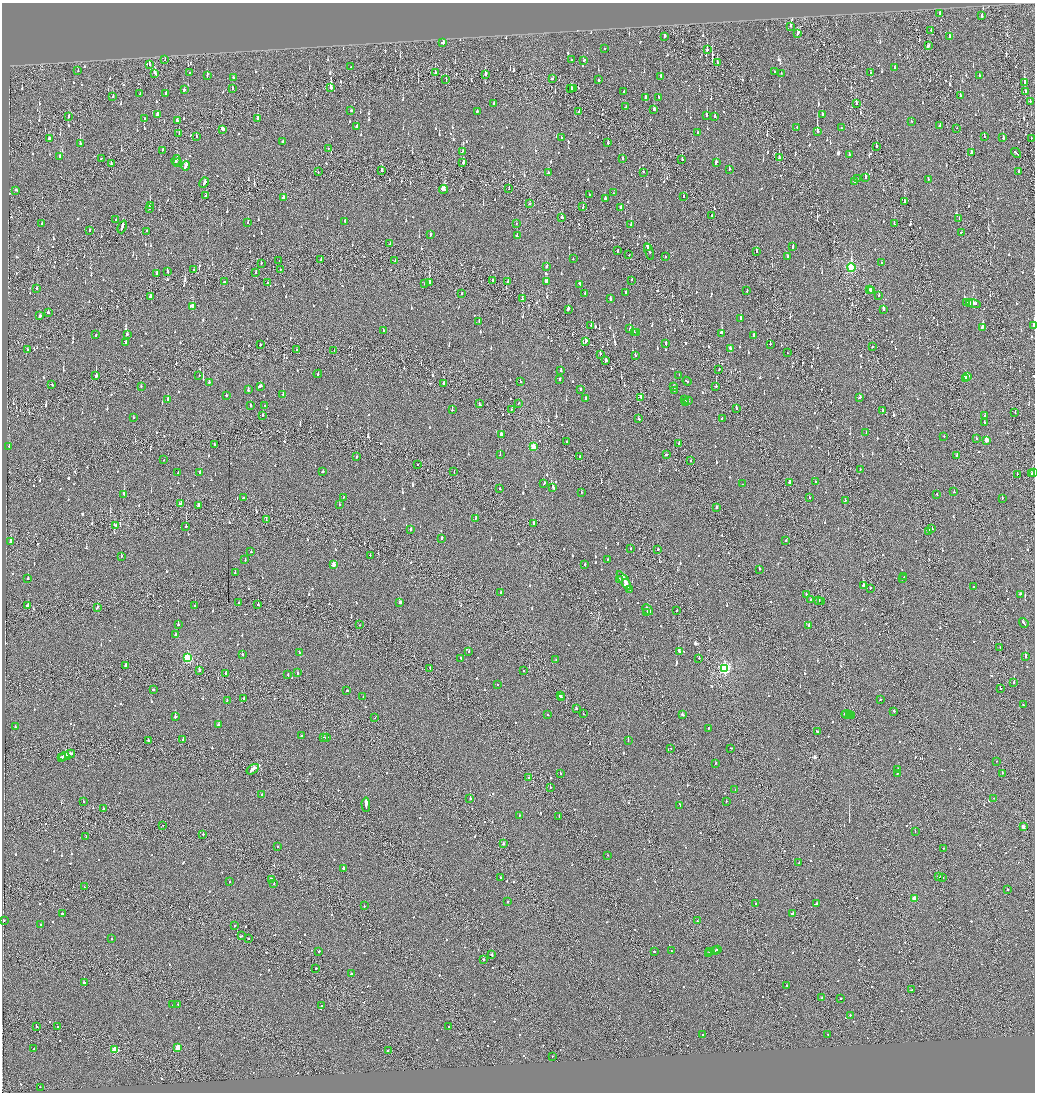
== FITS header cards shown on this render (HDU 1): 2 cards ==
NAXIS1  =                 2065
NAXIS2  =                 2180

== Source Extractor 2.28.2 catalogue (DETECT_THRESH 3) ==
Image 2065 x 2180 px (HDU 1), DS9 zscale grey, zoomed out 1/2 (1 PNG px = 2 x 2 image px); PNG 1037 x 1094 px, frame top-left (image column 1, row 2179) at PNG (2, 3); each listed source drawn as its Kron ellipse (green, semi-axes under 4 px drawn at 4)
Background -0.109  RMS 0.063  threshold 0.19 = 3 sigma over >= 5 px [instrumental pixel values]
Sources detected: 1532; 71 cannot appear on this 1/2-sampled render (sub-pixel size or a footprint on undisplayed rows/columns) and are neither listed nor drawn; of the other 1461, the 500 brightest by FLUX_AUTO listed and drawn (961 fainter detections omitted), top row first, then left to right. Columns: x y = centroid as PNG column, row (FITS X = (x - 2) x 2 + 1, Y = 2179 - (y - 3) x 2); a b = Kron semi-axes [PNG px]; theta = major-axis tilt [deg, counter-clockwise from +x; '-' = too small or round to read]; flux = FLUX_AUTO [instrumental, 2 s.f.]
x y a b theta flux
940 13 3 2 - 160
982 16 3 2 - 170
790 26 2 2 - 110
931 30 2 2 - 59
798 33 4 2 - 94
664 36 2 2 - 71
949 36 2 2 - 59
443 43 3 3 - 170
929 46 2 2 - 82
604 49 2 2 - 75
707 50 3 2 - 76
165 59 2 2 - 66
571 60 3 2 - 91
584 60 2 2 - 86
717 62 2 2 - 92
149 65 3 2 - 90
351 67 2 2 - 70
894 68 3 2 - 68
78 71 2 2 - 130
775 72 2 2 - 63
155 73 4 2 - 110
190 73 2 2 - 83
435 73 2 2 - 300
781 73 2 2 - 94
871 73 2 2 - 63
485 74 2 2 - 310
207 75 4 2 - 230
979 75 2 2 - 94
661 76 3 2 - 66
233 77 2 2 - 65
552 79 2 2 - 130
446 80 2 1 - 100
598 80 2 2 - 430
1024 83 2 2 - 590
331 87 3 2 - 420
570 88 3 2 - 240
232 89 2 2 - 310
573 89 2 2 - 130
184 90 2 2 - 140
624 91 2 2 - 130
1025 91 2 2 - 87
140 93 3 2 - 330
166 93 3 2 - 62
113 96 2 2 - 140
960 96 2 1 - 260
659 97 3 2 - 150
645 98 3 2 - 120
1030 101 3 2 - 100
494 104 2 2 - 110
856 104 2 2 - 98
626 107 2 1 - 89
351 110 2 2 - 68
654 110 3 2 - 93
477 111 2 2 - 270
579 111 2 2 - 120
822 114 2 2 - 85
158 115 4 2 - 370
69 116 2 2 - 79
706 116 3 2 - 150
715 116 2 2 - 180
257 118 3 2 - 220
144 119 2 2 - 100
178 121 3 2 - 100
911 121 2 2 - 61
357 126 3 2 - 140
940 126 2 2 - 87
797 127 2 2 - 66
841 128 2 2 - 77
957 128 2 1 - 250
222 129 4 2 - 120
698 132 2 2 - 64
817 132 3 2 - 2800
179 133 2 1 - 110
196 137 2 2 - 62
561 137 2 2 - 80
984 137 2 2 - 68
1003 138 2 2 - 840
1031 138 2 2 - 160
49 139 3 2 - 69
283 142 2 2 - 130
608 143 2 2 - 130
80 144 2 2 - 240
876 146 2 2 - 310
328 148 2 2 - 67
162 150 2 1 - 78
462 152 3 2 - 140
971 153 3 2 - 200
1016 153 6 2 -41 170
849 155 2 2 - 380
60 156 2 2 - 75
101 158 3 2 - 82
623 158 2 2 - 67
779 158 2 1 - 340
682 159 2 2 - 150
176 160 5 2 - 250
463 162 3 2 - 770
716 162 2 2 - 110
178 163 2 2 - 73
111 164 2 2 - 63
186 166 4 2 - 220
729 169 2 2 - 93
382 170 2 2 - 290
318 172 2 1 - 61
644 172 2 2 - 73
1018 172 2 1 - 130
548 173 2 2 - 61
866 177 3 2 - 230
857 178 2 2 - 100
928 179 2 2 - 74
854 181 2 2 - 87
204 183 5 2 - 230
444 189 4 2 - 300
509 189 2 2 - 260
16 190 3 2 - 83
613 193 2 2 - 68
589 194 2 2 - 120
206 196 2 1 - 320
683 196 2 2 - 59
283 198 3 2 - 100
605 199 2 2 - 72
904 202 3 2 - 250
530 204 2 1 - 200
150 206 3 2 - 210
583 207 3 1 - 140
621 207 2 2 - 69
149 208 2 2 - 260
711 216 2 1 - 70
562 217 3 2 - 95
959 218 2 2 - 81
116 220 2 2 - 150
345 221 2 2 - 140
248 222 2 2 - 210
42 223 2 2 - 140
516 223 2 2 - 91
894 224 2 2 - 90
631 225 3 2 - 180
122 227 7 2 68 270
89 230 2 2 - 70
147 231 2 2 - 130
961 232 2 1 - 150
430 235 2 2 - 110
517 236 2 2 - 92
390 244 2 2 - 130
793 246 3 2 - 88
647 247 3 1 - 100
618 251 2 2 - 98
649 251 9 2 -72 350
756 251 3 2 - 110
629 255 2 1 - 69
787 256 2 2 - 68
666 257 2 2 - 100
573 259 2 2 - 59
279 260 2 1 - 84
321 260 2 2 - 92
395 260 2 2 - 270
882 262 2 2 - 58
261 263 2 1 - 60
547 266 3 2 - 86
851 268 4 3 - 1200
280 269 2 1 - 90
194 270 3 2 - 120
167 272 3 2 - 110
256 272 2 2 - 130
157 273 2 2 - 79
493 280 2 1 - 69
632 280 2 2 - 85
546 281 3 3 - 120
225 282 4 2 - 160
268 282 2 2 - 60
508 282 2 2 - 91
429 283 3 2 - 310
425 284 2 1 - 220
580 284 3 2 - 210
37 289 2 2 - 71
747 290 3 2 - 180
869 290 3 2 - 80
872 291 3 2 - 150
626 292 2 2 - 93
585 293 2 2 - 100
462 294 2 2 - 58
879 295 2 2 - 82
150 297 3 2 - 88
522 298 3 1 - 200
610 299 3 2 - 110
967 302 2 2 - 77
969 303 3 1 - 130
974 304 7 2 -12 340
192 307 3 2 - 650
568 309 3 2 - 240
883 309 3 2 - 300
48 312 2 2 - 480
40 316 3 2 - 160
740 318 2 2 - 89
479 322 2 2 - 80
591 325 2 2 - 91
1033 326 2 2 - 220
982 327 3 2 - 110
630 329 2 2 - 350
383 330 2 2 - 68
634 332 2 2 - 90
637 333 2 2 - 61
722 333 2 2 - 280
127 334 2 2 - 77
96 335 2 2 - 88
754 335 2 2 - 310
586 342 4 2 - 150
126 343 3 2 - 280
260 344 2 2 - 110
666 344 3 2 - 110
770 344 2 2 - 120
872 347 2 1 - 220
730 349 2 2 - 66
28 350 3 2 - 120
297 350 2 2 - 65
334 351 2 2 - 64
787 353 2 1 - 72
600 355 2 1 - 64
635 355 2 2 - 73
606 360 3 2 - 290
719 370 2 1 - 190
561 371 2 2 - 210
318 374 4 2 - 130
199 375 2 2 - 67
679 375 2 1 - 180
96 376 2 2 - 1200
968 377 3 2 - 110
965 378 3 1 - 110
559 380 2 2 - 62
520 381 2 2 - 78
687 381 4 1 - 210
209 382 2 2 - 120
443 383 2 2 - 260
52 384 2 2 - 73
141 386 2 2 - 75
261 386 3 2 - 290
673 386 2 2 - 140
716 386 2 1 - 280
248 390 2 2 - 73
580 390 2 2 - 76
674 390 2 2 - 93
283 394 2 2 - 320
226 395 2 2 - 120
641 397 3 2 - 71
860 397 3 2 - 75
586 398 3 2 - 82
168 400 2 2 - 250
685 400 3 2 - 99
688 401 3 2 - 110
686 402 2 2 - 92
518 403 2 1 - 120
479 404 3 2 - 120
265 405 2 1 - 87
250 406 2 2 - 100
736 408 2 2 - 83
452 410 2 2 - 100
511 410 3 1 - 120
882 411 3 2 - 160
1015 412 2 1 - 59
262 416 3 2 - 130
985 416 2 2 - 62
133 418 2 2 - 92
722 418 2 2 - 61
639 419 2 2 - 76
984 423 2 2 - 72
866 433 2 2 - 210
501 435 2 2 - 300
944 437 2 2 - 69
976 439 2 2 - 280
986 440 3 2 - 130
567 442 2 2 - 160
679 444 2 2 - 110
214 445 2 2 - 110
9 446 3 2 - 160
533 447 3 3 - 220
500 455 2 2 - 110
666 455 3 2 - 210
580 456 2 1 - 66
957 456 2 1 - 87
356 457 2 1 - 130
164 460 2 2 - 62
691 461 2 1 - 120
417 464 2 1 - 62
860 469 2 1 - 63
200 472 2 2 - 210
323 472 2 2 - 130
454 472 2 1 - 89
1033 472 2 2 - 180
178 473 2 2 - 81
1017 474 2 2 - 68
1031 474 3 2 - 120
789 482 2 2 - 400
816 482 2 2 - 96
544 483 2 2 - 69
742 484 2 2 - 66
553 487 4 2 - 130
500 488 2 1 - 66
581 492 2 2 - 68
954 492 2 2 - 86
124 494 3 2 - 380
937 495 2 2 - 76
343 497 2 2 - 66
243 498 2 2 - 100
809 498 2 2 - 80
1002 498 2 2 - 110
845 500 2 2 - 96
181 503 3 2 - 170
339 504 2 2 - 110
198 506 3 2 - 190
717 507 2 1 - 100
476 518 3 2 - 81
266 520 2 1 - 60
534 523 3 2 - 110
116 525 2 1 - 89
186 527 2 2 - 300
411 529 2 2 - 88
932 529 2 2 - 130
929 531 2 2 - 98
441 538 2 2 - 150
11 541 2 2 - 410
786 541 2 1 - 63
630 549 2 1 - 83
658 549 2 1 - 94
251 552 2 2 - 88
370 555 2 2 - 75
121 556 2 2 - 76
608 559 2 2 - 63
245 560 2 2 - 59
333 565 3 2 - 81
584 565 2 2 - 59
760 569 2 2 - 260
235 573 2 2 - 78
904 576 2 1 - 89
28 579 2 2 - 140
619 579 2 2 - 60
902 579 2 2 - 74
624 580 11 2 -55 390
626 584 5 1 - 210
863 586 2 2 - 360
973 587 2 2 - 89
870 588 2 1 - 91
630 589 4 2 - 120
501 592 2 2 - 92
806 594 2 2 - 160
1020 594 2 2 - 130
811 600 2 2 - 100
819 600 2 2 - 160
400 602 2 2 - 230
821 602 2 1 - 64
239 603 2 2 - 140
258 604 2 2 - 67
28 606 2 2 - 450
195 606 2 2 - 83
97 607 3 2 - 110
648 610 6 2 -43 290
677 611 2 2 - 84
647 613 2 2 - 230
1024 623 5 2 - 160
178 625 2 2 - 440
359 625 2 2 - 60
809 626 2 2 - 150
175 635 2 2 - 71
1000 647 2 1 - 66
469 652 2 2 - 67
679 652 4 2 - 390
299 653 2 2 - 59
242 655 2 2 - 100
1026 657 2 2 - 360
187 658 3 3 - 1000
461 658 2 2 - 120
699 658 2 1 - 140
556 659 2 2 - 88
126 665 3 2 - 200
430 668 2 2 - 63
724 668 4 3 - 2000
199 670 2 2 - 210
524 671 2 2 - 370
297 673 2 2 - 160
226 674 4 2 - 170
288 674 2 2 - 74
1014 683 2 2 - 210
497 685 2 2 - 100
153 689 2 2 - 120
1000 689 2 1 - 120
347 690 2 2 - 130
560 696 2 2 - 400
363 697 2 2 - 63
562 697 2 1 - 160
244 698 2 2 - 240
880 699 2 2 - 170
227 701 2 2 - 100
1023 705 2 2 - 72
576 708 2 2 - 180
894 711 2 2 - 350
583 714 2 1 - 65
846 714 5 2 - 220
548 715 2 2 - 84
682 715 3 2 - 140
849 715 2 2 - 120
852 715 3 2 - 210
175 717 2 2 - 250
375 718 2 1 - 95
218 725 3 2 - 120
15 727 2 2 - 59
708 728 2 2 - 380
817 732 3 2 - 250
302 736 4 2 - 330
324 737 3 1 - 180
326 737 2 2 - 260
183 739 4 2 - 120
148 740 2 2 - 73
628 741 2 2 - 120
671 748 2 2 - 60
731 748 2 2 - 71
70 754 5 2 - 220
64 756 5 2 - 440
61 757 2 1 - 81
996 761 2 1 - 110
715 763 2 2 - 82
253 769 7 2 34 270
898 769 2 2 - 130
897 773 2 2 - 120
1002 773 2 2 - 98
560 774 2 2 - 81
528 778 2 2 - 180
550 787 2 1 - 65
735 790 3 2 - 89
262 795 2 2 - 200
470 798 2 2 - 480
994 798 2 1 - 94
726 801 2 2 - 60
83 802 2 2 - 150
366 805 7 2 -87 2700
680 805 4 2 - 170
103 809 2 2 - 83
519 815 2 2 - 64
559 816 2 1 - 94
163 825 2 1 - 60
1023 827 3 2 - 110
915 831 2 2 - 66
203 834 2 2 - 64
86 837 2 2 - 67
504 843 2 2 - 250
277 846 2 2 - 64
944 848 2 1 - 150
607 855 2 2 - 65
799 862 3 2 - 71
343 868 2 2 - 120
939 877 3 2 - 210
500 878 2 2 - 75
943 878 2 1 - 96
271 879 3 2 - 230
230 881 2 2 - 59
274 884 2 1 - 110
84 887 2 2 - 92
1007 890 2 2 - 230
915 899 3 3 - 260
507 902 2 2 - 130
756 904 2 1 - 280
817 904 3 2 - 480
364 906 2 1 - 83
62 913 2 2 - 76
792 914 2 2 - 340
4 920 2 2 - 66
697 921 2 2 - 70
41 925 2 2 - 61
235 925 2 1 - 61
241 936 3 2 - 180
111 938 2 2 - 380
249 938 2 2 - 72
717 949 2 2 - 100
715 950 4 1 - 230
319 951 2 2 - 62
654 951 2 2 - 110
671 951 2 2 - 64
710 952 3 2 - 120
708 954 2 1 - 67
492 955 2 2 - 140
483 959 2 2 - 400
316 968 2 2 - 180
351 974 2 2 - 160
84 982 3 2 - 89
787 985 2 2 - 68
911 990 2 1 - 98
821 998 2 1 - 68
840 999 2 1 - 78
178 1004 2 1 - 75
172 1005 2 2 - 65
321 1005 2 1 - 71
850 1015 2 2 - 72
37 1026 2 2 - 120
448 1026 2 1 - 90
58 1027 2 2 - 63
702 1034 2 2 - 75
827 1034 2 2 - 89
178 1048 3 3 - 270
34 1049 2 2 - 65
115 1050 3 3 - 530
388 1051 2 2 - 60
552 1056 2 1 - 300
40 1087 2 1 - 160
At the frame edge (FLAGS 8, measured only in part): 1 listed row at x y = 1033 326
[961 fainter detections neither listed nor drawn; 71 sub-pixel or undisplayed-footprint detections neither listed nor drawn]